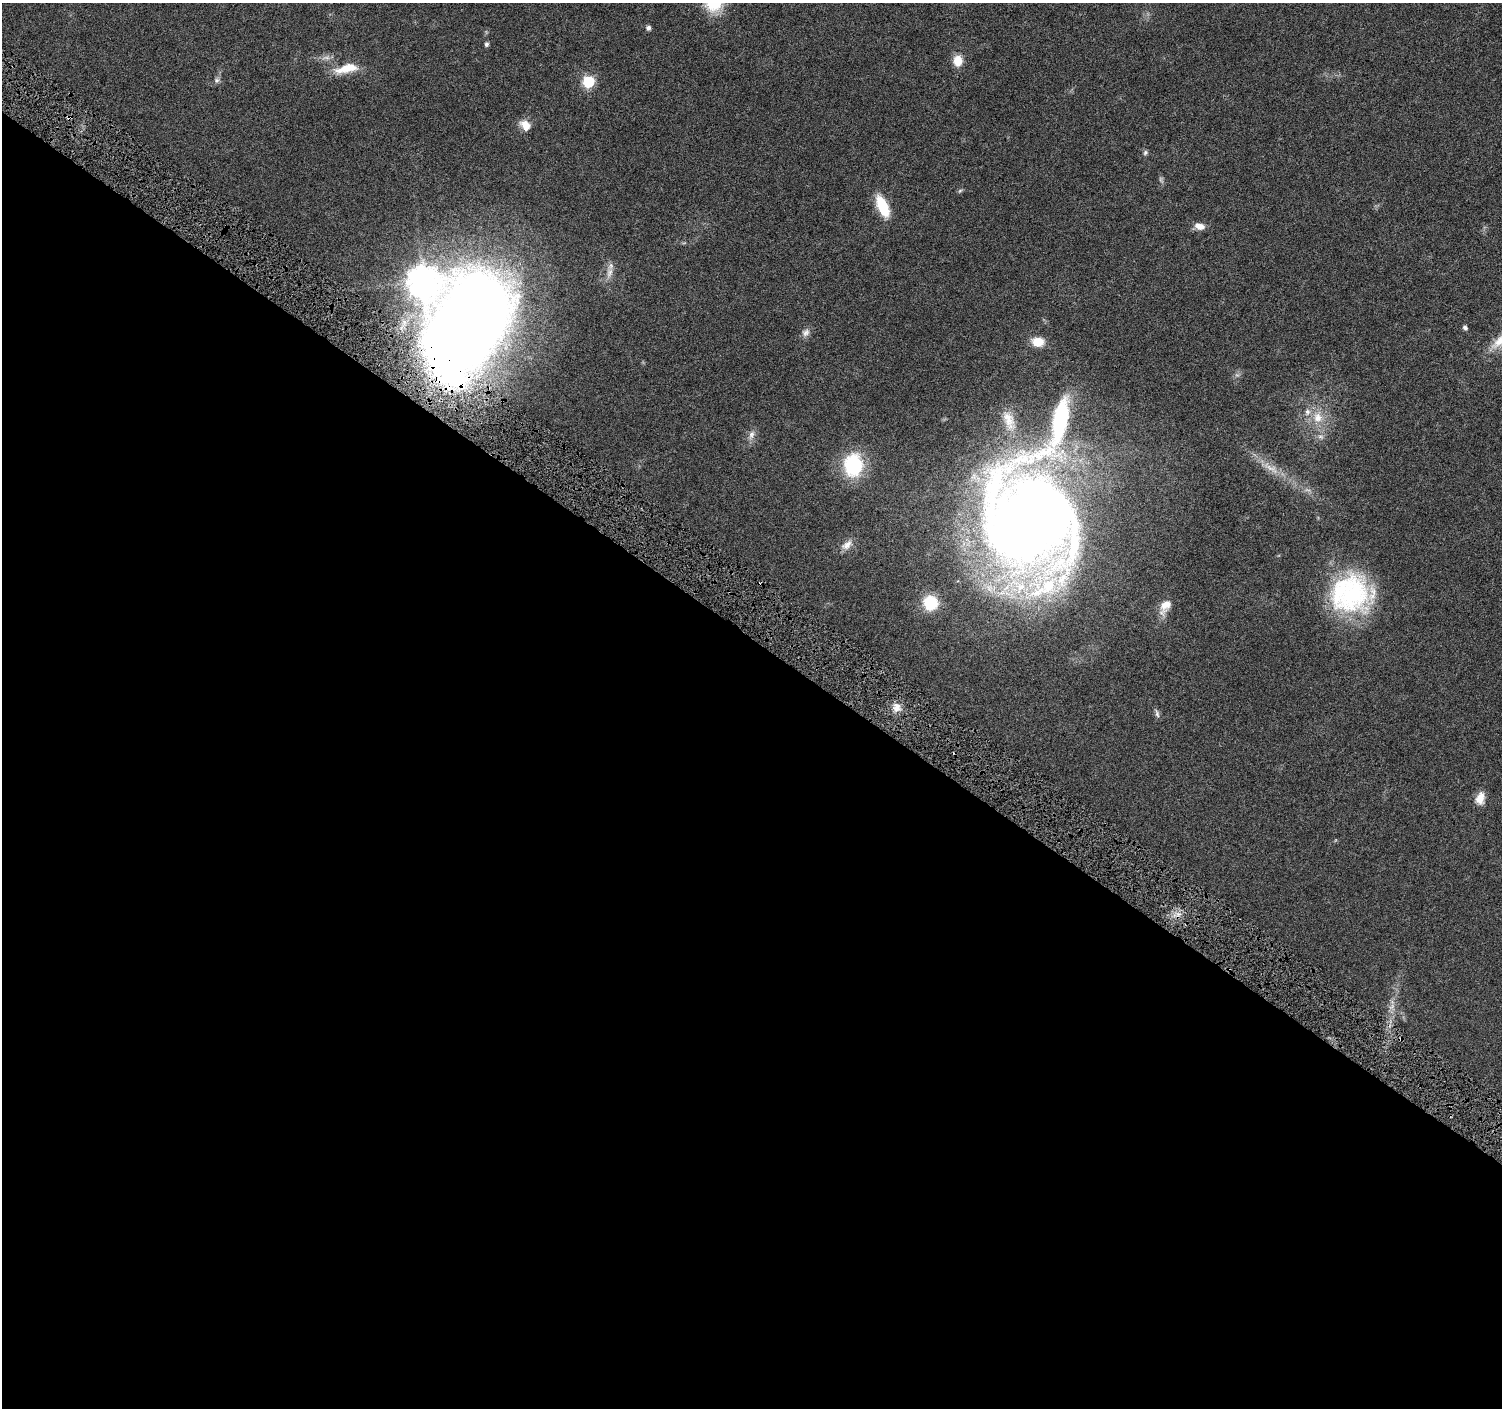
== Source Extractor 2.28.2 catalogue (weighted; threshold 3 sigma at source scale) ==
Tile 14 of 4 x 4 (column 2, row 4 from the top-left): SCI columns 1511-3010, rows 252-1657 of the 6015 x 6062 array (HDU 1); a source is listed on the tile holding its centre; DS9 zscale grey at full resolution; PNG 1504 x 1410 px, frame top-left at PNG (2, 3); no overlay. Shown black and unused: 55% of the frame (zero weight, under 4 of 8 exposures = <1% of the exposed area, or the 3 px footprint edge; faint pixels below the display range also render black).
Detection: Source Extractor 2.28.2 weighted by HDU 2 'WHT'; one run over the whole footprint, this tile lists its part. Background 0.0257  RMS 0.0024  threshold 0.00983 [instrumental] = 3 sigma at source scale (4.09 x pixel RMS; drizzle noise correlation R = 1.36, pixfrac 0.8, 0.0396/0.0396 arcsec/px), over >= 5 px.
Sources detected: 40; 2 too faint to see at this stretch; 3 cosmic-ray / hot-pixel residue — not listed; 2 inside a brighter listed object's ellipse — not listed separately; the other 33 listed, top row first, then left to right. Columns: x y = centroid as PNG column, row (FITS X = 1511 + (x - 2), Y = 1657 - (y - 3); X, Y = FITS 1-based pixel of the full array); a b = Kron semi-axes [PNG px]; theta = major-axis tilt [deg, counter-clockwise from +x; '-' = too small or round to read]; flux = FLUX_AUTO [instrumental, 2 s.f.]
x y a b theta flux
648 28 5 5 - 0.75
486 44 5 5 - 0.55
958 61 12 10 88 3
347 68 31 10 13 5
217 80 8 7 - 0.67
588 82 7 6 - 20
525 126 13 10 -48 2.6
1145 153 6 5 - 0.46
960 191 6 5 - 0.35
882 206 21 10 -66 8.2
1200 226 13 8 -14 1.7
609 273 17 8 81 1.8
423 281 12 11 - 270
466 327 91 56 62 400
1465 328 6 5 - 0.51
806 333 11 9 44 1.1
1038 342 15 11 -5 3.4
1318 417 18 14 87 4.4
1060 421 64 17 79 27
751 435 14 7 67 1.3
1321 437 9 7 -33 0.87
853 465 27 22 84 15
1270 468 31 9 -30 3.8
1030 519 113 86 -71 330
847 545 17 9 40 1.9
1351 594 49 43 5 32
930 603 15 15 - 7.6
1165 606 21 11 58 3
897 707 12 10 48 1.9
1157 713 13 5 -74 0.64
1480 798 15 10 76 2.5
1392 1007 11 8 57 1.4
1401 1039 5 4 - 0.33
Overlapping masked pixels (flux is a lower limit): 2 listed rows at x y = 466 327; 1401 1039